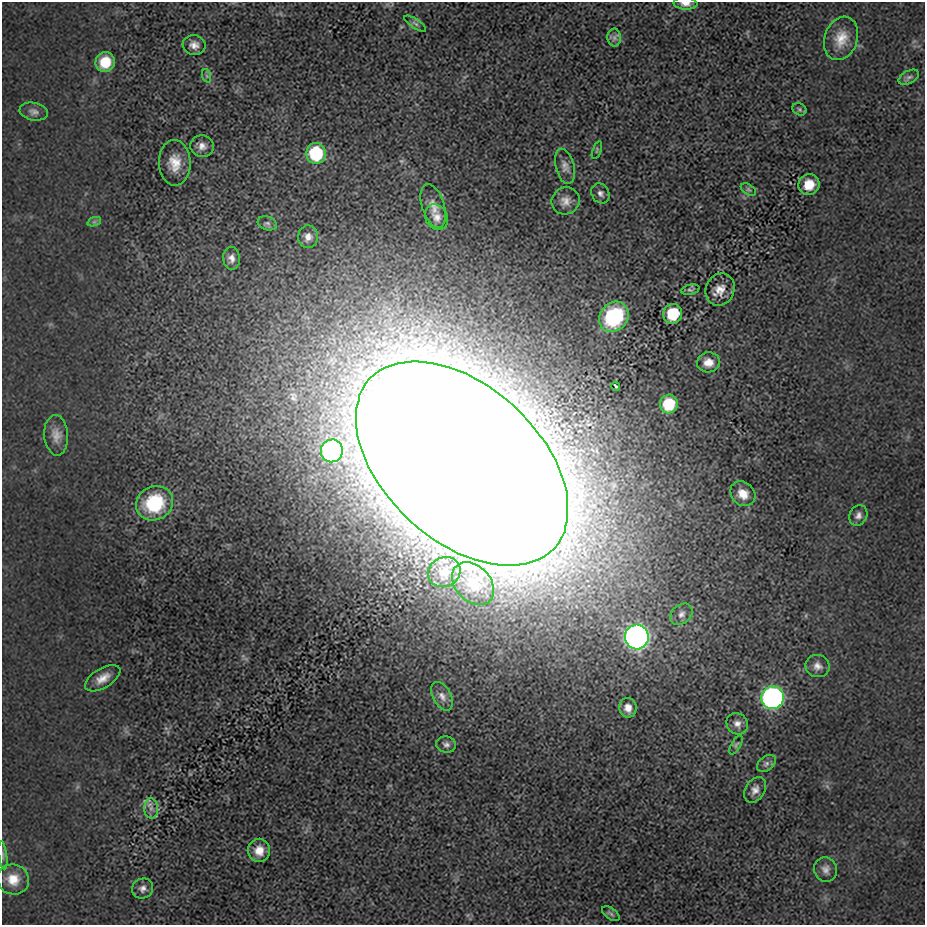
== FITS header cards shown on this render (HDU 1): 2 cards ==
NAXIS1  =                  923 / length of original image axis
NAXIS2  =                  923 / length of original image axis

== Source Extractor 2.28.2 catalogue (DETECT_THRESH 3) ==
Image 923 x 923 px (HDU 1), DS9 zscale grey, 1 PNG px = 1 image px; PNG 927 x 927 px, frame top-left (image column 1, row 923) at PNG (2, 2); each listed source drawn as its Kron ellipse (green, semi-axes under 4 px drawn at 4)
Background 1.14e-04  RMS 0.0021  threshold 0.00628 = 3 sigma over >= 5 px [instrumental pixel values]
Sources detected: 59; all 59 listed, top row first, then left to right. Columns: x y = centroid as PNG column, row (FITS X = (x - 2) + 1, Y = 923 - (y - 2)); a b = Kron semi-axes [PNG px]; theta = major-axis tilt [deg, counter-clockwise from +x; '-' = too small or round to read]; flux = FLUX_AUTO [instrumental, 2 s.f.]
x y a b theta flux
685 3 12 6 -3 0.84
415 24 13 4 -33 0.37
614 38 9 7 -89 0.57
841 38 22 16 70 2.8
194 45 11 10 - 1
105 62 10 9 - 4
207 76 7 4 -71 0.29
909 77 11 6 28 0.55
799 109 7 6 - 0.29
34 112 14 9 -10 0.79
202 146 12 11 - 1
597 150 9 3 70 0.16
316 153 10 9 - 9
175 163 23 16 -88 2.8
565 166 18 9 -75 0.95
809 185 11 10 - 2.7
748 190 8 5 -31 0.26
600 193 10 8 -61 0.6
565 201 14 13 - 1.3
433 206 22 11 -72 1.5
436 217 13 11 -61 1.1
94 222 7 4 18 0.29
267 223 10 6 -17 0.4
308 237 11 10 - 1.1
232 258 11 8 -86 0.87
720 289 16 14 66 1.9
690 290 9 5 13 0.35
673 314 10 9 - 5.1
614 317 16 13 51 15
708 362 11 10 - 1.5
616 386 4 3 - 0.25
669 404 9 9 - 5.1
56 435 20 12 -86 1.5
332 451 11 11 - 27
462 463 125 77 -43 1900
743 494 13 11 -43 1.7
155 503 19 17 26 10
858 515 10 8 63 0.72
444 572 16 14 29 1.9
473 584 24 17 -46 3.7
681 614 12 9 42 0.83
637 637 12 12 - 89
817 666 12 11 - 1
103 678 20 9 31 1.7
442 696 15 9 -61 0.92
773 698 11 11 - 53
628 708 10 8 -80 1.2
737 724 11 10 - 0.87
446 744 10 8 -11 0.56
736 745 10 4 60 0.3
766 764 10 7 39 0.57
755 790 14 9 56 0.97
151 808 10 7 -89 0.73
259 850 12 11 - 1.8
3 855 14 3 -83 0.35
826 869 12 11 - 0.9
13 879 16 15 - 2.5
143 888 11 10 - 0.76
611 914 10 5 -37 0.39
At the frame edge (FLAGS 8, measured only in part): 2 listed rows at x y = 685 3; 3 855